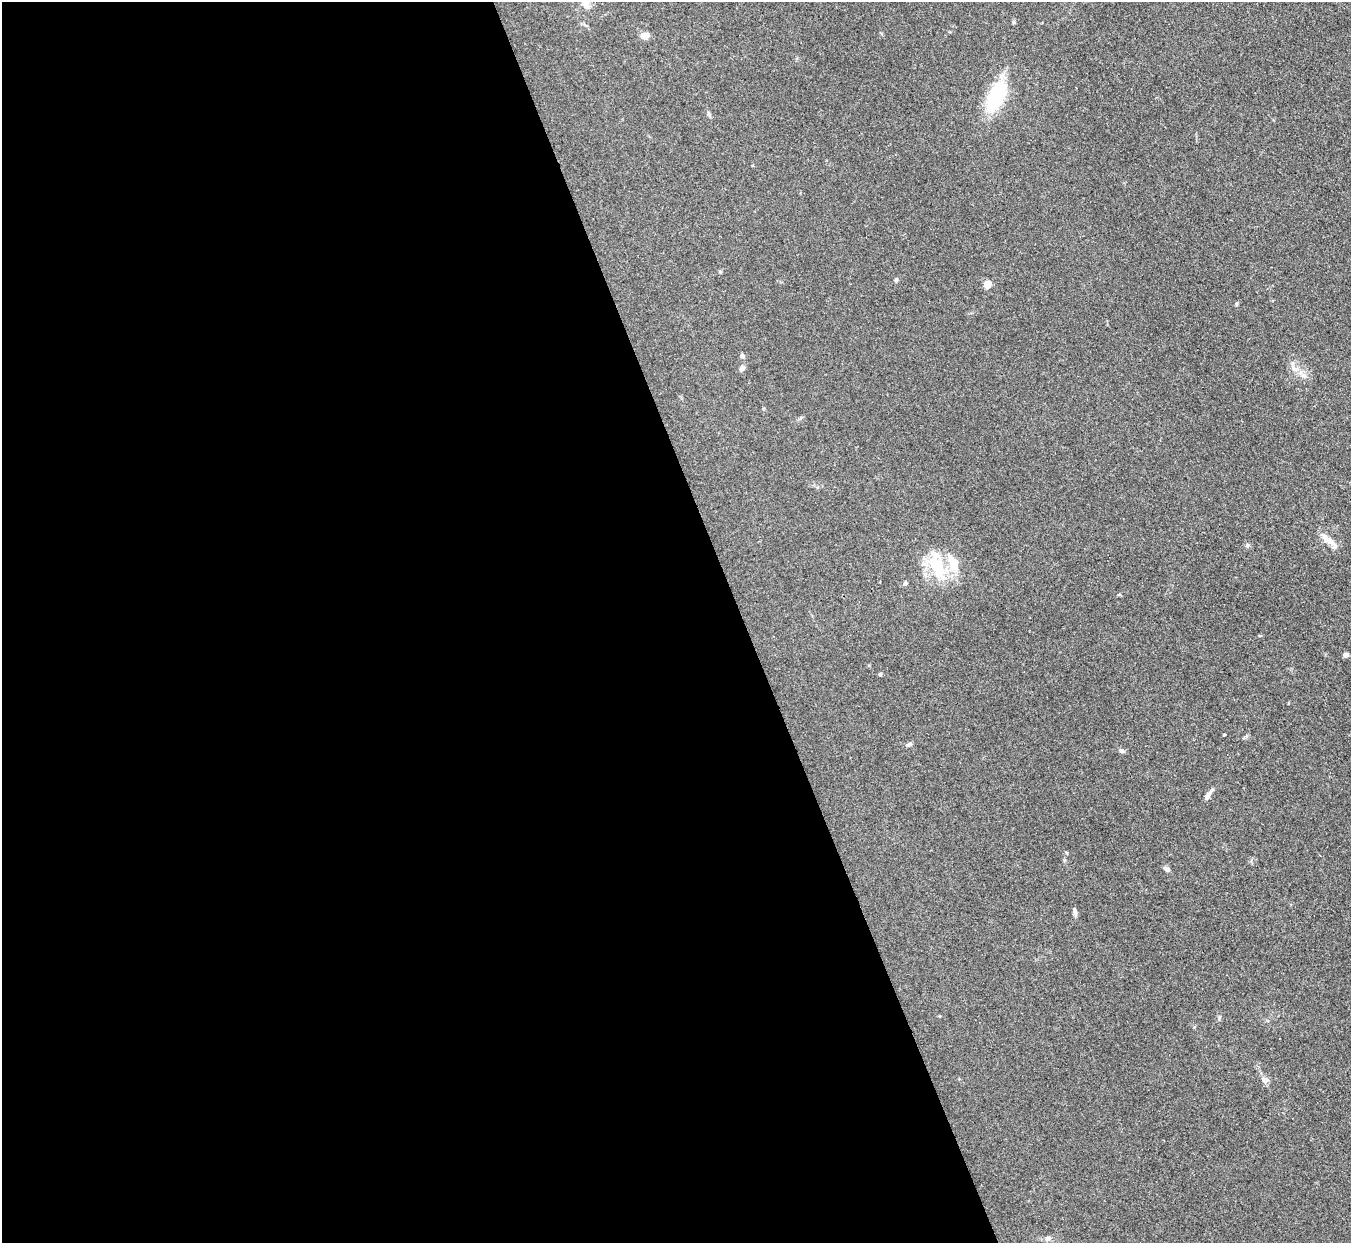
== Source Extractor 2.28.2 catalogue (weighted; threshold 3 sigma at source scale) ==
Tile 9 of 4 x 4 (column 1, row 3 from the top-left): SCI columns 3-1351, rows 1516-2756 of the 5401 x 5387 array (HDU 1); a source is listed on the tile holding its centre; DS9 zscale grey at full resolution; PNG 1353 x 1245 px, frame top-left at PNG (2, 2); no overlay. Shown black and unused: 55% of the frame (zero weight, under 3 of 4 exposures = <1% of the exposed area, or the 3 px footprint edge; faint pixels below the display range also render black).
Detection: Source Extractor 2.28.2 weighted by HDU 2 'WHT'; one run over the whole footprint, this tile lists its part. Background 0.111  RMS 0.0067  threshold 0.0301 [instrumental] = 3 sigma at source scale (4.5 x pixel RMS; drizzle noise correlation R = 1.50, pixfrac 1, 0.05/0.05 arcsec/px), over >= 5 px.
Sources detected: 24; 2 inside a brighter listed object's ellipse — not listed separately; the other 22 listed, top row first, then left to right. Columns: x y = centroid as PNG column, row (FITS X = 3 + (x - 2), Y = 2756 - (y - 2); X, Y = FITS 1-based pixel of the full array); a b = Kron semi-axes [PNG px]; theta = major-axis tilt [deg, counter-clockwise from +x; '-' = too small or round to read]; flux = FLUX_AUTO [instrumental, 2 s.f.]
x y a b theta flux
585 3 14 13 - 6
645 36 9 7 11 4.8
996 96 28 13 65 55
896 280 6 4 71 1.1
987 284 5 5 - 13
742 355 6 5 - 1.5
742 368 8 6 50 2.2
1294 368 17 6 -42 4.6
1327 539 24 9 -39 6.8
1247 545 7 5 71 1.2
937 567 37 17 -62 30
905 583 5 5 - 1.7
1346 655 6 6 - 2.1
1224 735 3 2 - 0.61
909 745 8 5 18 1.5
1122 751 7 5 -28 1.5
1208 794 17 5 53 3
1167 869 8 6 -36 2
1075 912 14 4 -77 1.9
1219 1018 7 4 76 1
1263 1080 9 4 -81 1.9
1048 1238 9 7 12 2.4
Isophote crosses this tile's border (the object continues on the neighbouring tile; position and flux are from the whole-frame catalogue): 1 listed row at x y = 585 3
Unlisted compact peaks at least as high as the median listed source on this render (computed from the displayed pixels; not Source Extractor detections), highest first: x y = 880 674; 1236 304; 1013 22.